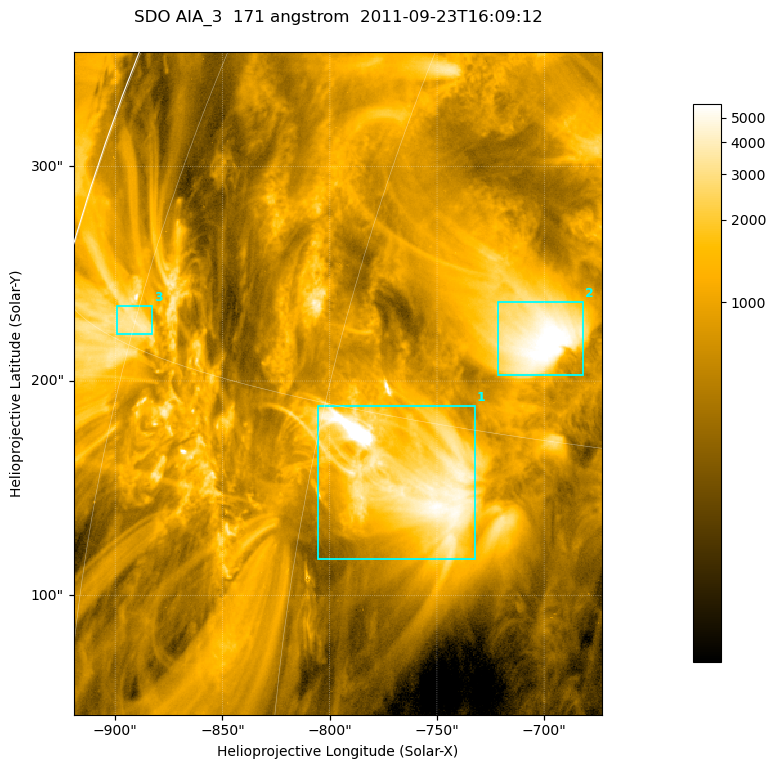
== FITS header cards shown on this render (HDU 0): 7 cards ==
TELESCOP= 'SDO     '           /
INSTRUME= 'AIA_3   '           /
WAVELNTH=                  171 /
WAVEUNIT= 'angstrom'           /
DATE-OBS= '2011-09-23T16:09:12.34' /
CTYPE1  = 'HPLN-TAN'           /
CTYPE2  = 'HPLT-TAN'           /

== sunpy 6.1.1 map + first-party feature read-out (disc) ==
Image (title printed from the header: SDO AIA_3  171 angstrom  2011-09-23T16:09:12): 411 x 515 px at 0.599 arcsec/px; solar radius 957 arcsec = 1596 px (partial field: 2.6% of the solar disc is inside the frame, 98% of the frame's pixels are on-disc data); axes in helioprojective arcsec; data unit not stated in the header (colour bar unlabelled)
Pointing: header CRPIX1/2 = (2051.64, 2049.57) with CRVAL1/2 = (0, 0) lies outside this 411 x 515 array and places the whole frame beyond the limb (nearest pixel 1.41 R_sun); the SolarSoft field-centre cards XCEN/YCEN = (-796.2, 198.9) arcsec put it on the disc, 1310 arcsec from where CRPIX/CRVAL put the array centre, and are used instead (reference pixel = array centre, CRVAL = XCEN/YCEN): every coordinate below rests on XCEN/YCEN
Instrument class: DISC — disc imager (sunpy class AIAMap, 171 A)
Bright regions (active regions / flare kernels): reference = the on-disc median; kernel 3 px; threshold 5 sigma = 2358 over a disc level ~736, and >= 1.15x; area >= 211 px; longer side >= 5 px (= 3 arcsec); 3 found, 3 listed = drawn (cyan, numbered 1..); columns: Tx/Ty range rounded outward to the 2 arcsec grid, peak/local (2 s.f.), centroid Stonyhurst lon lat
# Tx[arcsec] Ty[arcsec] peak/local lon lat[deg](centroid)
1 -806..-732 116..190 7.5 -54 +13
2 -722..-682 202..238 9.3 -50 +18
3 -900..-882 222..236 5.1 -75 +16
Off-limb structures (1.02-1.3 R_sun): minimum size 105 px: none found